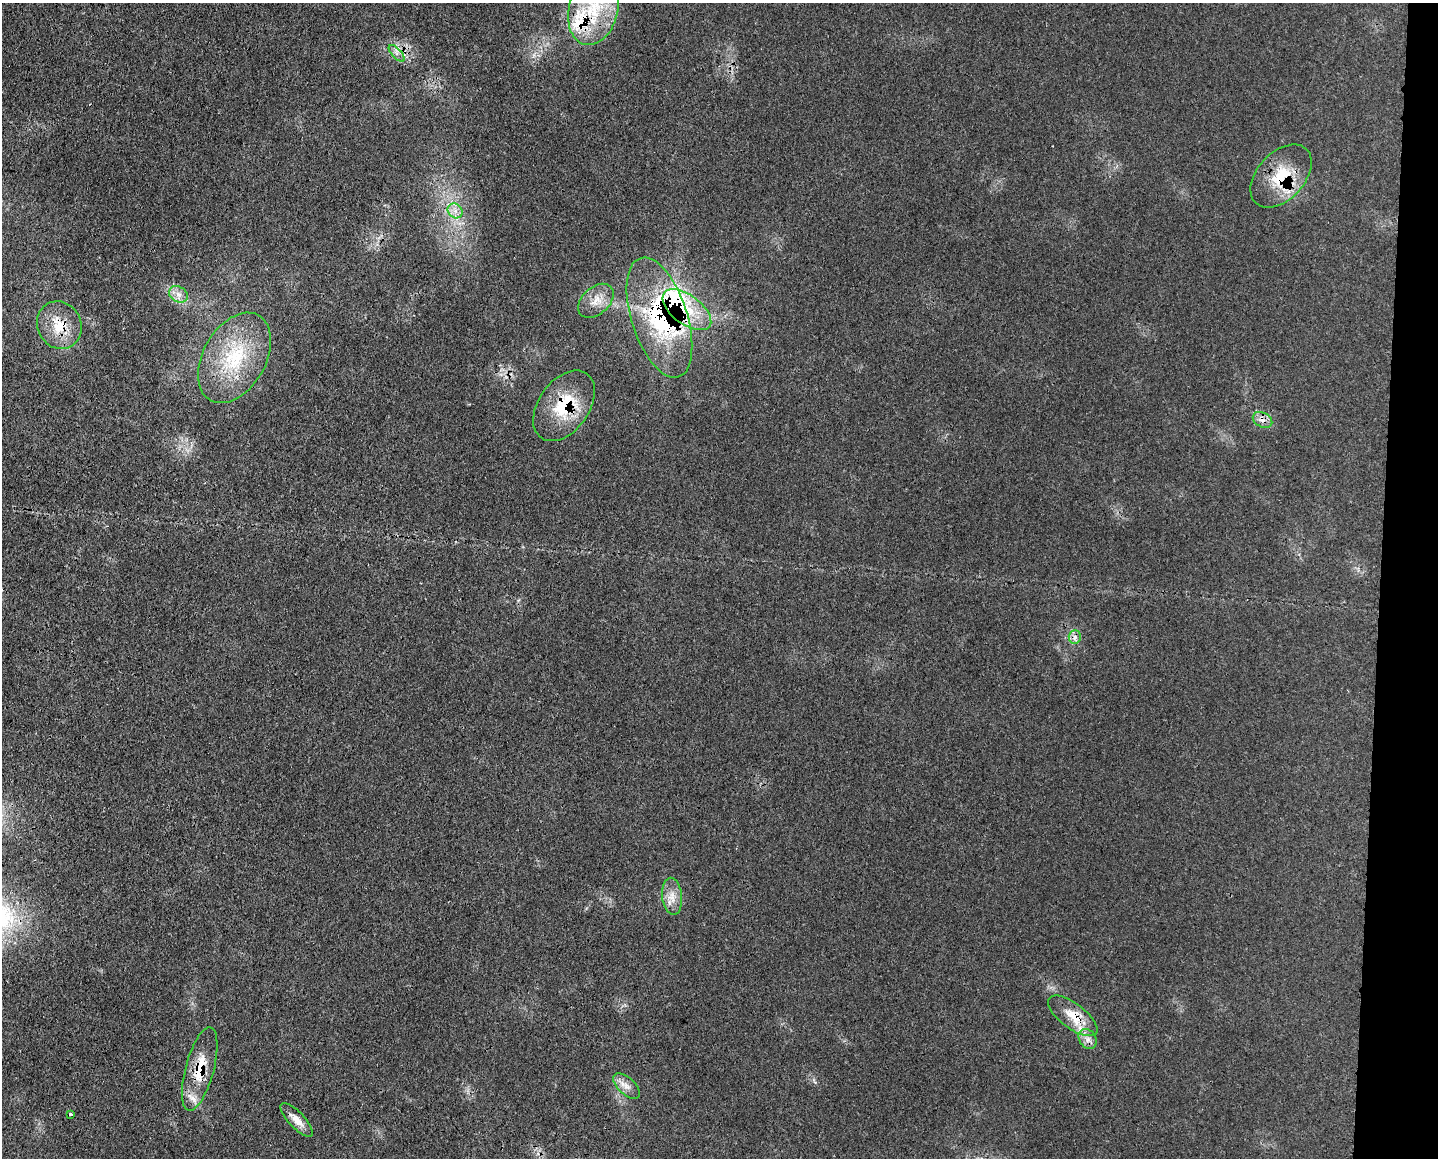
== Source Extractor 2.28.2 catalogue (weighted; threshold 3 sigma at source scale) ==
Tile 6 of 3 x 4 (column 3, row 2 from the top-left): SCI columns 3004-4439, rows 2324-3479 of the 4681 x 4656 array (HDU 1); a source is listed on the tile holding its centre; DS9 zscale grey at full resolution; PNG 1440 x 1160 px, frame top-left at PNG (2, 3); each listed source drawn as its Kron ellipse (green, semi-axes under 4 px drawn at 4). Shown black and unused: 4% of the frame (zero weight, under 3 of 4 exposures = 3% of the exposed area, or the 3 px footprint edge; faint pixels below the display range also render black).
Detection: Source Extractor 2.28.2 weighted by HDU 2 'WHT'; one run over the whole footprint, this tile lists its part. Background 0.0539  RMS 0.0041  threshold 0.0185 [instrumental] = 3 sigma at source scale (4.5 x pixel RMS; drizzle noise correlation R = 1.50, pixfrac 1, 0.05/0.05 arcsec/px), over >= 5 px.
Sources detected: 26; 6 inside a brighter listed object's ellipse — not listed separately; the other 20 listed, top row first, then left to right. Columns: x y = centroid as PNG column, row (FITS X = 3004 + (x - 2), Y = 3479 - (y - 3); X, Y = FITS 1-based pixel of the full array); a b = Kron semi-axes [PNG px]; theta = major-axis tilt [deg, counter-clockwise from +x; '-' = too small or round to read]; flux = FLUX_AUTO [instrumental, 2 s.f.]
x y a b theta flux
593 9 36 24 76 25
397 53 10 5 -47 1.7
1281 176 37 23 48 19
455 211 8 6 -45 2.3
178 294 10 7 -32 2.7
596 301 20 13 42 5.7
687 310 28 14 -37 18
659 318 62 28 -72 61
59 325 24 22 -61 13
234 358 49 31 60 33
564 406 39 25 54 22
1262 420 10 7 -27 2.8
1075 637 6 6 - 1.5
672 896 18 10 -85 4.8
1073 1016 29 12 -37 9.1
1088 1039 10 8 -55 2.7
200 1069 43 14 75 14
627 1086 16 8 -42 3.2
71 1114 4 3 - 1.9
297 1120 22 8 -46 4.4
Overlapping masked pixels (flux is a lower limit): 9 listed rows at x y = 593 9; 1281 176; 687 310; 659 318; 59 325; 564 406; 1262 420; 1073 1016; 200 1069
Isophote crosses this tile's border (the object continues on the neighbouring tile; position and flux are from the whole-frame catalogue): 1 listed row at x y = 593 9